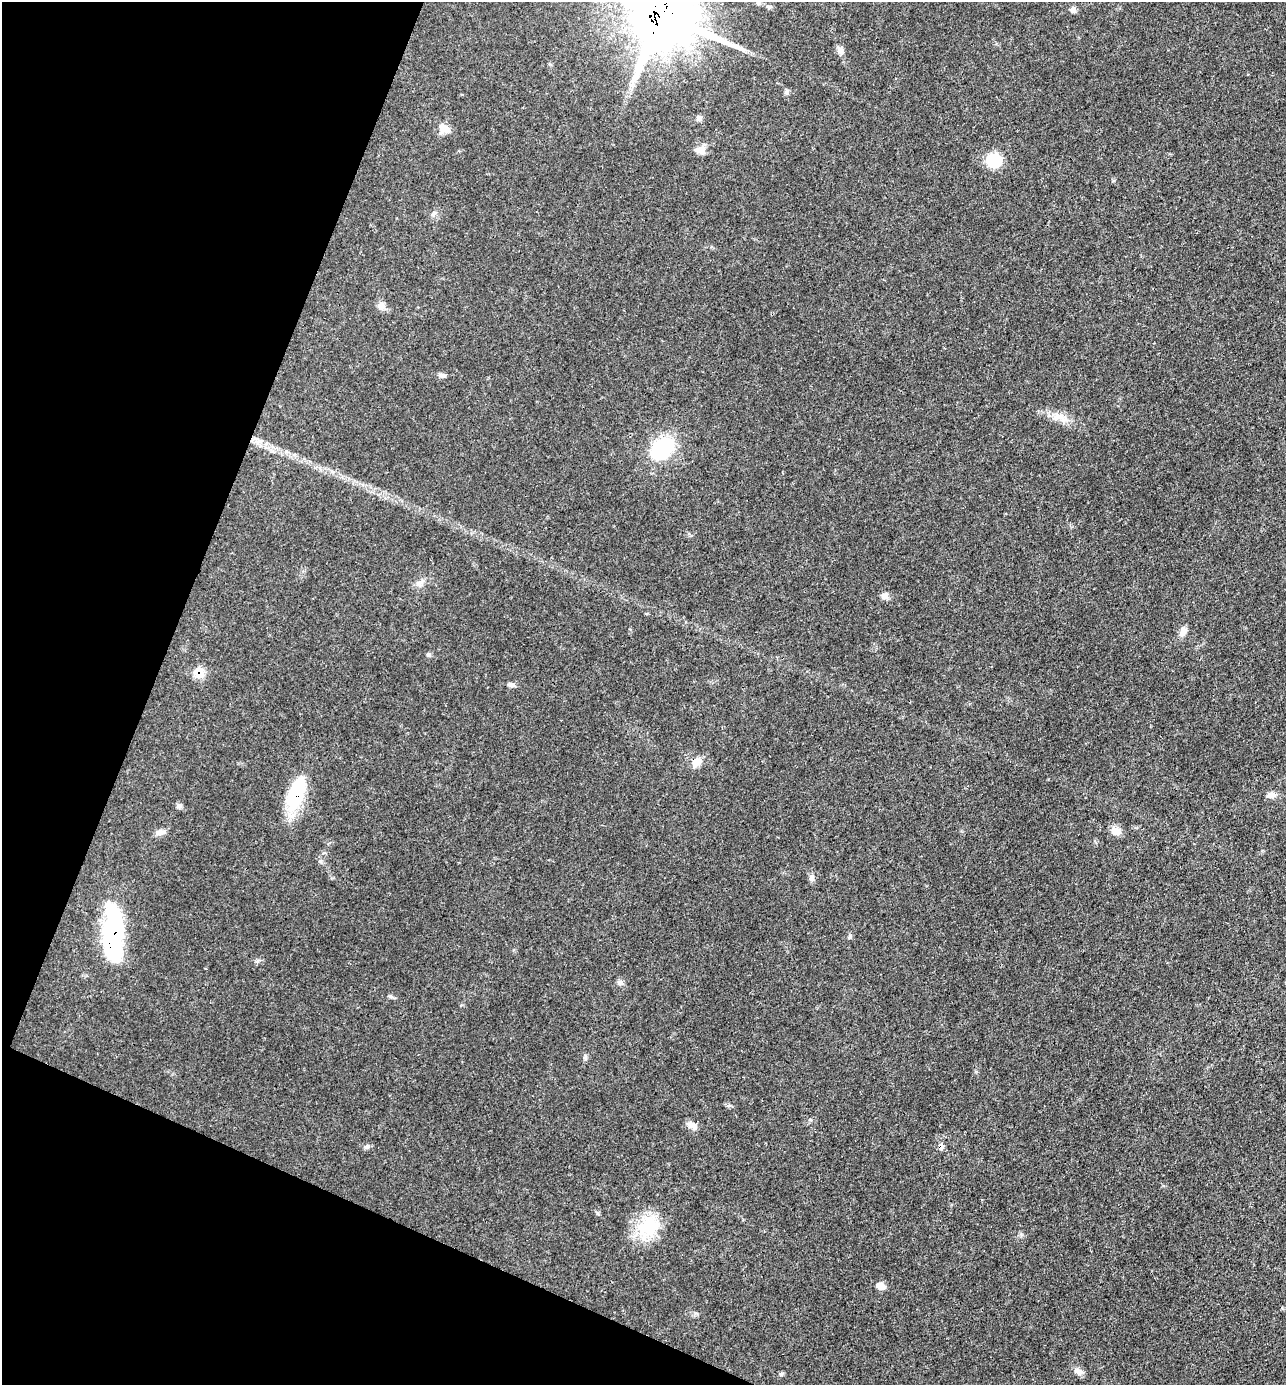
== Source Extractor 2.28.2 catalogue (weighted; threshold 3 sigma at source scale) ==
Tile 9 of 4 x 4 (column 1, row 3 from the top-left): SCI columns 140-1423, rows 1383-2765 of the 5547 x 5532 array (HDU 1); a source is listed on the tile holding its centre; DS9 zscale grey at full resolution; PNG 1288 x 1387 px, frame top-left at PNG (2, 2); no overlay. Shown black and unused: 20% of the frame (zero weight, under 3 of 4 exposures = <1% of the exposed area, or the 3 px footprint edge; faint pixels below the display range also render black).
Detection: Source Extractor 2.28.2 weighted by HDU 2 'WHT'; one run over the whole footprint, this tile lists its part. Background 0.102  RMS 0.0041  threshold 0.0183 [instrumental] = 3 sigma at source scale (4.5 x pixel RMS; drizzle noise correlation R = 1.50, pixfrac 1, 0.05/0.05 arcsec/px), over >= 5 px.
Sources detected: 39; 1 inside a brighter object's white glare — not listed; the other 38 listed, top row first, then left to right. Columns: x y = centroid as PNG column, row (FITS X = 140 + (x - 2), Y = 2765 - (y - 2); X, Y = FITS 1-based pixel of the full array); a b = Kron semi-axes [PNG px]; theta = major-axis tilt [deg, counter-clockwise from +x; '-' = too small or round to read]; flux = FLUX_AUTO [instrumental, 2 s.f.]
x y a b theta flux
758 3 6 5 - 0.74
769 7 6 5 - 0.72
1073 10 8 6 81 1.5
663 15 26 18 -27 4300
840 51 10 7 -31 1.7
786 92 7 4 90 0.81
699 119 8 6 65 1.2
444 128 16 10 -35 3.5
700 150 13 9 -27 3
994 161 17 16 - 11
434 214 9 3 45 0.79
381 307 10 9 - 2.1
442 375 10 6 -11 1.4
1058 416 17 9 6 4.2
662 449 30 22 42 25
421 583 13 3 45 1.3
885 596 9 8 - 2.1
1183 631 12 8 56 2.3
429 655 6 5 - 0.86
199 672 13 13 - 5.3
511 685 10 6 -8 1.4
697 762 15 10 41 3.5
296 793 40 16 69 27
1272 795 12 8 3 2.4
179 806 8 6 -9 1.1
1116 831 12 10 -19 3.4
160 832 12 7 11 2
811 878 9 7 80 1.3
849 937 6 4 71 0.59
113 946 70 17 -84 50
620 982 8 7 - 1.4
391 996 7 5 -30 0.79
692 1125 16 7 -28 2.5
367 1146 6 6 - 1
941 1146 12 6 -90 1.5
648 1227 30 26 35 18
881 1286 11 8 -25 2.8
1079 1371 14 6 -22 1.9
Overlapping masked pixels (flux is a lower limit): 6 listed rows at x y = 663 15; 199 672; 697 762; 296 793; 113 946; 941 1146
Isophote crosses this tile's border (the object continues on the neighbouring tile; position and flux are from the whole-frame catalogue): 1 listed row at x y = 663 15
Unlisted compact peaks at least as high as the median listed source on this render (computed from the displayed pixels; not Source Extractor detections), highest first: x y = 781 1374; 320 861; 258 961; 597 1213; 585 1057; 1021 1234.